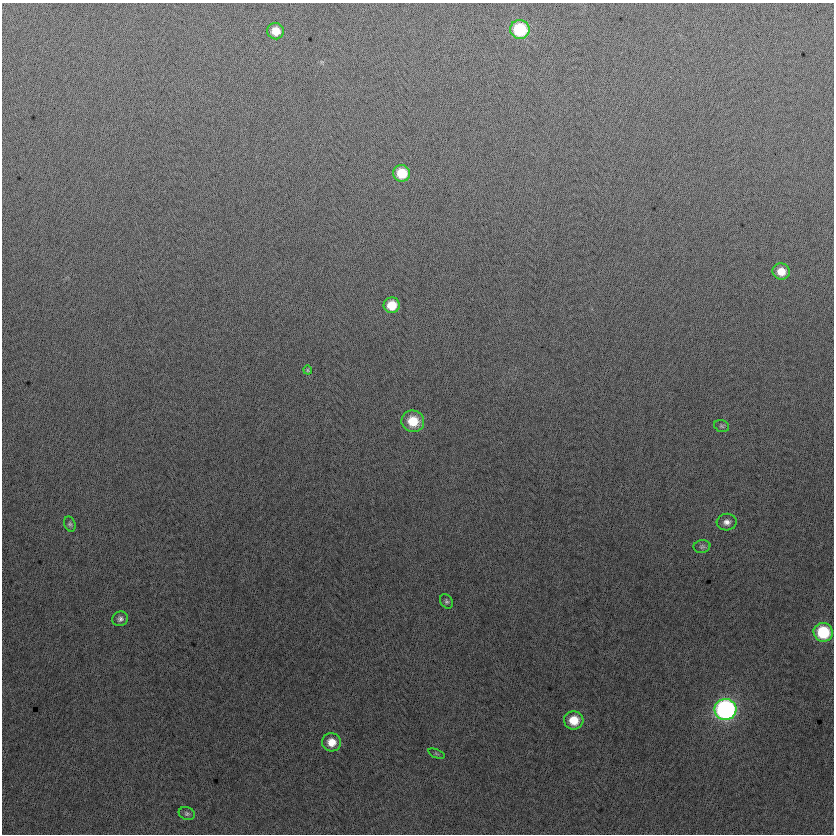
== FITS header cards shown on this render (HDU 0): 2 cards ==
NAXIS1  =                  832
NAXIS2  =                  832

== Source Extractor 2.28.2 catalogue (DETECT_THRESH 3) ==
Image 832 x 832 px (HDU 0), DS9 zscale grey, 1 PNG px = 1 image px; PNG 836 x 836 px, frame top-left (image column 1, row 832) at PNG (2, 3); each listed source drawn as its Kron ellipse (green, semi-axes under 4 px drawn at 4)
Background -1.09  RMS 13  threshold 37.7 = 3 sigma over >= 5 px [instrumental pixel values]
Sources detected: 19; all 19 listed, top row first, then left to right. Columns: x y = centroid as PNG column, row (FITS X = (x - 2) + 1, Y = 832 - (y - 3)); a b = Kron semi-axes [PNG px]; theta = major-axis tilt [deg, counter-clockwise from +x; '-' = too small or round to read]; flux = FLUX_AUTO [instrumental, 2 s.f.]
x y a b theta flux
520 29 10 9 - 57000
276 31 8 8 - 11000
402 173 8 8 - 24000
781 272 8 8 - 12000
392 305 8 8 - 18000
308 370 4 3 - 1100
413 421 11 11 - 24000
722 426 8 5 -16 1600
727 522 10 8 5 4800
70 524 8 5 -70 1800
702 546 8 6 10 2100
446 601 8 6 -58 1800
120 619 8 7 - 3100
823 632 10 9 - 51000
725 710 11 10 - 260000
574 720 9 9 - 18000
331 742 9 9 - 12000
436 754 9 3 -22 1100
187 814 8 6 -20 2100